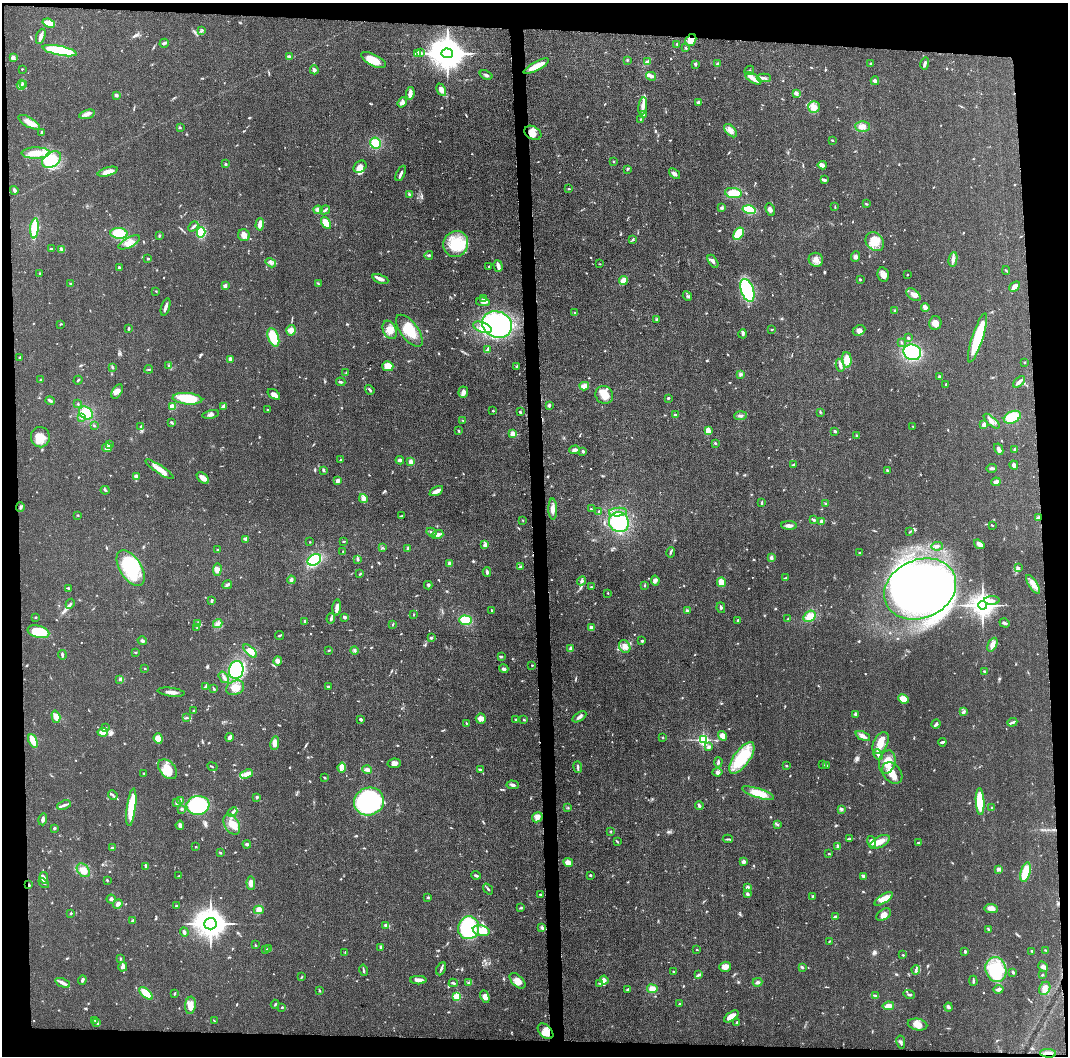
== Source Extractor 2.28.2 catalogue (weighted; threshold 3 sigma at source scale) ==
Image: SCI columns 6-4267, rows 18-4230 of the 4272 x 4250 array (HDU 1 of 3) = the unmasked area's bounding box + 8 px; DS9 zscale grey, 4 x 4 block average (1 PNG px = mean of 4 x 4 image px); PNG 1070 x 1058 px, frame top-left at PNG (2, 3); each listed source drawn as its Kron ellipse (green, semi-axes under 4 px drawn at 4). Shown black and unused: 9% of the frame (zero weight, under 3 of 5 exposures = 1% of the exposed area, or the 3 px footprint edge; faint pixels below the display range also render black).
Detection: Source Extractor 2.28.2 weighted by HDU 2 'WHT'. Background 0.0482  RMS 0.0054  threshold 0.0243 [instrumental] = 3 sigma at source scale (4.5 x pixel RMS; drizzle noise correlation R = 1.50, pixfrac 1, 0.05/0.05 arcsec/px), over >= 5 px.
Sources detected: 824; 1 too faint to see at this stretch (4 x 4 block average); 10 inside a brighter object's white glare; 1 cosmic-ray / hot-pixel residue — neither listed nor drawn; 12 coinciding with a brighter row at this scale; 51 inside a brighter listed object's ellipse — not listed separately; of the other 749, all 500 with FLUX_AUTO >= 2.13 (the completeness limit of this list) listed and drawn (249 fainter detections not listed), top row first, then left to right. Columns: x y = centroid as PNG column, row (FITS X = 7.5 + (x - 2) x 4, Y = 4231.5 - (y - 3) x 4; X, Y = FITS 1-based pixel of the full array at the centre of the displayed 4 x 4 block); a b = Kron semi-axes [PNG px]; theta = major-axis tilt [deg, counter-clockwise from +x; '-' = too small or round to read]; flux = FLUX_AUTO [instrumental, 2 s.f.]
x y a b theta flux
49 23 6 4 -20 47
202 31 4 2 - 3.9
41 36 8 2 70 21
691 40 6 5 - 32
164 43 5 3 - 5.7
677 44 3 2 - 2.7
686 48 3 2 - 3.9
60 51 17 4 -11 230
421 53 2 2 - 3.6
447 53 5 5 - 8800
417 54 2 2 - 3.3
289 56 4 2 - 4.9
13 57 4 3 - 6.1
373 60 13 5 -26 58
627 60 2 2 - 2.8
647 62 4 3 - 6.7
871 63 3 2 - 3
695 64 3 3 - 4.5
718 64 3 3 - 8.4
925 64 6 2 75 8.2
536 66 14 3 28 46
22 69 2 2 - 2.5
314 70 4 2 - 8.5
749 70 5 2 - 3.9
486 75 7 3 -21 6.5
651 76 5 3 - 7.7
753 78 9 4 -33 22
764 78 7 3 -1 8.3
875 81 4 3 - 8.2
24 84 3 2 - 2.7
21 85 5 2 - 5.8
441 90 6 4 -64 19
410 93 6 4 82 16
796 93 4 3 - 9.3
116 95 3 2 - 7.8
402 102 5 3 - 8.1
699 102 2 2 - 34
643 106 9 4 81 17
814 107 6 6 - 19
87 114 8 3 16 14
644 115 4 2 - 3.3
640 119 2 2 - 2.3
29 122 12 5 -29 26
180 127 3 2 - 2.5
862 127 7 5 -2 18
731 131 8 4 -48 18
42 132 3 2 - 3.5
533 133 9 6 -29 25
832 140 4 2 - 2.4
375 143 5 5 - 57
36 153 14 5 1 46
52 160 10 7 34 55
614 161 2 2 - 2.4
225 164 2 2 - 9.6
822 165 4 4 - 9.8
360 167 7 5 41 19
627 169 3 2 - 3.3
108 172 10 3 16 29
401 173 8 2 64 12
674 174 6 3 -38 14
825 180 4 3 - 4.8
569 189 2 2 - 2.9
14 190 4 3 - 6.4
733 193 8 5 -7 56
409 194 4 2 - 4.5
866 204 3 2 - 3.5
722 207 3 2 - 2.1
835 207 4 2 - 2.7
318 210 4 4 - 15
325 210 5 2 - 6.2
749 210 7 3 -15 110
770 210 7 3 -67 8.2
326 223 6 4 -59 39
260 224 6 3 88 20
193 226 5 2 - 6.9
34 228 10 2 85 240
201 232 5 4 - 99
119 233 8 5 -6 82
739 234 7 4 57 65
244 235 6 5 - 18
159 236 3 2 - 3.5
633 240 3 2 - 3.3
129 242 12 5 29 26
875 242 10 8 -50 36
456 244 13 12 - 110
52 249 3 2 - 3.8
61 249 4 2 - 5.1
429 255 4 2 - 4.1
855 256 5 4 - 8.5
148 258 2 2 - 4.6
953 259 7 3 81 14
816 260 7 7 - 21
713 261 7 2 -57 9.3
271 263 5 3 - 7.6
600 264 2 2 - 2.4
489 266 2 2 - 2.9
498 266 6 2 -73 21
119 268 3 2 - 6.6
1006 270 4 2 - 3.1
40 273 2 2 - 2.2
883 275 7 5 -78 17
907 275 2 2 - 2.9
380 279 8 3 -23 18
860 279 2 2 - 3.8
623 280 4 3 - 36
71 284 3 2 - 4.4
318 284 3 2 - 2.8
225 286 3 3 - 9.9
1015 286 6 3 43 20
747 290 12 6 -70 220
156 291 2 2 - 2.4
913 295 8 5 -40 21
687 296 5 2 - 3.9
484 298 3 2 - 3
483 302 7 3 -9 8.9
165 307 9 2 73 13
925 308 4 2 - 27
895 311 3 2 - 3.1
575 313 2 2 - 2.3
656 320 3 2 - 3.4
935 323 7 6 - 18
60 324 3 2 - 2.7
497 324 15 13 -26 500
482 327 10 5 -19 27
129 329 3 2 - 4.8
771 329 2 2 - 2.4
291 330 5 5 - 23
390 330 10 6 -66 27
409 331 19 8 -53 64
859 331 6 5 - 14
743 334 4 2 - 5.5
273 337 9 5 -70 74
908 338 3 2 - 6.1
977 338 25 5 72 140
901 342 3 2 - 2.9
488 350 3 2 - 9.5
912 352 9 7 -24 260
20 358 2 2 - 4.8
230 359 3 3 - 16
847 360 8 5 -85 44
1024 362 2 2 - 2.7
840 365 6 3 -76 11
168 366 3 2 - 3.2
388 366 5 5 - 37
517 366 3 2 - 3.1
113 367 3 2 - 3.9
149 369 4 2 - 3.2
346 373 4 2 - 3.6
741 374 4 3 - 5.2
940 377 3 3 - 6
41 380 3 2 - 3.2
78 380 4 2 - 3.6
341 382 5 2 - 4.6
1019 382 7 2 42 15
946 384 3 2 - 2.8
584 386 5 3 - 25
370 390 5 2 - 5.1
117 392 8 5 59 15
463 392 5 5 - 12
274 394 7 3 -35 18
604 395 9 8 - 38
668 398 2 2 - 4.5
187 399 15 5 -5 110
50 401 5 3 - 6
78 404 2 2 - 2.8
549 405 3 2 - 7.3
224 406 4 2 - 16
172 407 2 2 - 64
267 409 2 2 - 2.3
493 411 2 2 - 5.3
520 412 3 2 - 5.8
820 412 3 2 - 3.1
86 413 7 6 - 70
211 414 8 3 12 8.9
675 415 2 2 - 9
740 416 6 3 4 7.7
81 417 3 3 - 5.6
1012 417 9 5 24 89
463 420 2 2 - 2.6
992 421 10 3 -41 13
171 422 2 2 - 4.7
94 425 3 2 - 3
984 425 2 2 - 38
140 426 3 2 - 2.6
913 426 2 2 - 2.2
459 431 3 2 - 3.3
708 431 3 3 - 35
835 431 3 3 - 4.5
513 434 2 2 - 67
857 436 4 2 - 4.3
40 437 10 9 - 43
715 443 2 2 - 3.8
109 445 3 2 - 5
107 448 5 3 - 14
999 449 6 2 -62 13
574 450 5 4 - 8.7
1015 450 3 2 - 11
583 451 3 2 - 6.1
341 460 2 2 - 3
400 460 4 2 - 11
411 461 3 3 - 17
793 464 3 2 - 2.8
1014 465 5 3 - 7.8
992 468 5 2 - 7.1
159 469 17 3 -33 36
323 470 3 2 - 5.6
887 471 3 2 - 6.2
136 477 4 3 - 11
203 478 7 4 -43 18
338 481 4 3 - 9.7
996 482 5 3 - 12
105 490 4 2 - 3.7
436 491 7 2 29 23
363 499 5 4 - 14
762 503 4 2 - 3.9
825 504 3 2 - 3.1
20 507 5 2 - 5.4
553 509 10 4 -89 18
591 509 2 2 - 3.8
599 511 2 2 - 3.8
618 512 9 3 5 15
78 515 3 2 - 2.3
402 516 3 2 - 2.7
1038 517 3 2 - 4.3
523 520 2 2 - 2.2
814 520 2 2 - 4.8
822 521 4 2 - 5.4
619 522 10 9 - 200
789 525 8 3 -1 13
992 525 3 2 - 2.3
431 532 5 2 - 6.9
910 532 4 2 - 2.6
437 534 6 3 16 10
246 539 4 4 - 7.6
344 541 4 2 - 2.3
310 542 2 2 - 2.4
979 544 6 3 -36 18
485 545 2 2 - 2.6
937 546 5 2 - 6.2
383 548 3 2 - 3
408 548 3 2 - 3.9
218 550 4 2 - 5.8
343 552 2 2 - 2.6
671 552 5 2 - 5.5
859 552 2 2 - 2.3
771 557 4 3 - 7.3
357 559 4 3 - 4.3
314 560 7 5 29 140
449 564 3 3 - 8.6
520 567 3 2 - 5
131 568 20 10 -58 200
1019 568 3 3 - 5
217 569 6 4 86 15
487 572 5 2 - 6.8
360 574 3 2 - 3
785 578 3 2 - 3.9
291 580 4 3 - 5.5
655 580 5 3 - 7.5
582 581 5 3 - 6.5
721 582 5 3 - 28
1033 584 11 4 -57 22
227 585 5 2 - 8.7
428 585 4 2 - 4.8
644 586 3 2 - 2.8
591 587 2 2 - 2.7
68 588 2 2 - 3.1
920 589 37 29 24 1900
608 593 2 2 - 2.7
212 600 3 2 - 3.2
992 600 8 3 1 11
70 604 5 2 - 5.3
982 605 4 4 - 2600
337 608 8 3 83 14
721 608 5 2 - 4.8
492 610 3 2 - 3.5
687 610 4 3 - 4.5
413 615 2 2 - 2.2
810 616 6 5 - 38
35 617 3 2 - 2.2
344 617 3 2 - 8
331 618 5 2 - 6.9
788 619 4 2 - 3.8
466 620 6 4 -2 70
738 620 2 2 - 3.9
305 621 3 2 - 3.4
1004 623 5 2 - 7
198 624 3 3 - 5.4
218 624 5 4 - 11
393 624 3 2 - 2.7
197 628 3 2 - 4.1
591 628 3 3 - 19
38 632 11 6 -15 97
279 635 4 2 - 4.2
431 638 3 3 - 4.4
142 641 5 2 - 5.4
642 641 2 2 - 5.2
992 645 7 3 64 24
625 647 7 5 -61 20
571 649 4 3 - 13
329 650 3 2 - 3
354 650 4 2 - 4.1
250 651 8 4 -45 24
135 652 2 2 - 3.1
62 655 5 2 - 4.5
501 656 3 2 - 3.3
278 661 4 3 - 11
532 665 2 2 - 3.9
145 668 3 2 - 2.2
504 669 5 2 - 7.4
236 670 9 7 79 590
984 671 3 2 - 3.2
224 677 6 2 -54 7.4
119 679 2 2 - 2.2
205 687 3 2 - 3.2
328 687 2 2 - 7.9
235 688 9 7 23 32
214 689 4 2 - 4
171 692 13 3 -7 20
904 699 5 4 - 53
193 711 2 2 - 2.8
964 711 3 2 - 3.5
855 714 4 2 - 5.4
56 717 6 3 -74 20
579 717 8 3 31 10
187 718 4 2 - 4.3
361 719 3 2 - 5.2
481 719 5 5 - 17
516 720 3 2 - 4.8
524 720 3 2 - 3.3
1012 722 5 2 - 6.1
466 723 2 2 - 2.4
936 724 5 3 - 5.4
105 728 3 2 - 2.8
103 732 5 4 - 43
723 736 5 4 - 24
863 736 8 4 -26 13
230 737 4 3 - 13
663 737 2 2 - 2.5
158 738 5 4 - 31
703 740 3 3 - 280
33 741 7 2 -66 66
942 742 4 2 - 5.7
275 743 7 4 81 16
881 743 12 7 64 43
709 747 3 3 - 7.9
878 755 6 2 -63 8.6
742 758 18 8 54 140
718 762 5 2 - 6
887 762 12 8 78 46
394 763 7 4 9 12
823 764 2 2 - 2.2
826 765 3 2 - 3.9
786 766 2 2 - 3
212 767 5 2 - 2.8
342 767 5 4 - 14
578 767 6 2 -81 6.6
168 769 11 7 -48 58
367 770 5 2 - 16
480 770 3 3 - 5.7
717 772 5 3 - 8.5
144 773 3 2 - 2.4
892 773 12 9 -51 43
246 774 7 3 20 23
324 777 3 2 - 2.8
513 785 6 3 -2 8
758 793 17 4 -17 57
113 795 5 2 - 5.5
257 797 3 2 - 6.8
181 801 4 3 - 5.8
369 801 15 13 21 540
980 802 13 4 -87 130
176 803 3 3 - 5.1
64 805 7 3 20 9.7
198 805 11 9 7 270
699 806 4 2 - 5.5
131 807 19 4 83 110
568 808 2 2 - 2.3
992 808 2 2 - 2.2
182 809 3 2 - 5.2
841 809 3 3 - 4.1
232 812 5 2 - 7.8
537 817 5 5 - 13
43 819 6 3 75 8.9
232 824 11 7 -61 39
180 825 4 3 - 9.5
777 825 3 2 - 2.9
54 828 2 2 - 6.1
611 831 2 2 - 2.2
728 839 5 2 - 3.8
849 839 2 2 - 2.4
617 841 3 2 - 3
872 842 6 3 -69 20
880 842 11 5 28 29
918 842 3 2 - 2.5
247 844 4 3 - 6.2
837 846 4 2 - 4.7
196 847 2 2 - 3.2
113 848 2 2 - 3
220 853 3 2 - 3.8
829 854 3 2 - 2.1
744 861 3 3 - 10
568 863 5 3 - 24
146 866 4 3 - 8.3
998 869 4 3 - 8.6
83 870 7 5 -48 22
1026 872 10 5 75 73
476 875 4 2 - 7.5
590 875 3 2 - 3.1
178 876 3 2 - 2.4
863 876 3 3 - 6.2
44 878 6 3 -79 9.8
107 880 2 2 - 2.9
44 883 6 2 -41 4.3
251 883 7 4 -86 19
28 885 2 2 - 5.1
747 887 4 3 - 5.8
488 889 6 2 -51 5
540 894 3 2 - 3.2
747 894 3 3 - 5.4
813 896 3 2 - 3
428 897 3 2 - 3.7
111 899 4 4 - 9.4
883 899 10 4 33 37
118 904 5 3 - 12
176 906 2 2 - 3.8
521 907 3 2 - 2.9
991 908 7 4 -7 21
259 910 5 4 - 11
71 913 2 2 - 4
884 915 8 5 31 19
835 916 4 3 - 4.4
133 920 3 2 - 3.1
210 924 6 6 - 3500
386 925 4 3 - 9.7
469 928 11 10 - 400
542 928 3 3 - 7.2
989 929 2 2 - 2.5
481 931 8 5 -13 41
184 932 5 2 - 7.8
829 941 3 2 - 2.5
255 945 3 2 - 2.4
381 948 2 2 - 2.4
268 949 3 2 - 3.8
265 950 2 2 - 2.3
697 950 2 2 - 2.5
1045 950 3 2 - 2.4
965 951 3 2 - 3.9
1032 951 3 2 - 4.5
345 952 4 2 - 2.3
903 955 2 2 - 2.2
120 959 3 2 - 3.5
123 967 5 4 - 11
725 967 6 5 - 19
802 967 3 2 - 5.4
1043 967 5 4 - 9.1
441 969 7 2 66 6
363 970 6 2 -77 4.5
916 970 5 2 - 3.9
996 970 13 10 -72 170
673 972 3 2 - 3.3
1013 972 3 2 - 5.2
698 975 4 3 - 5.3
1042 975 3 2 - 3
301 977 2 2 - 2.2
82 980 5 2 - 5.5
418 980 8 3 0 14
604 980 4 3 - 15
518 981 10 5 -44 26
973 981 5 2 - 4.7
758 982 5 3 - 7.7
63 983 8 3 -22 13
453 983 4 2 - 4.7
469 983 3 2 - 4.3
600 983 3 2 - 3.3
1045 988 7 5 62 18
628 989 3 2 - 3.7
652 989 5 4 - 24
999 989 5 3 - 9.2
319 990 2 2 - 2.4
146 993 8 3 -44 78
174 994 3 2 - 3
909 994 6 2 -15 4.7
876 996 3 2 - 2.5
457 997 2 2 - 83
485 997 6 4 -66 20
275 1004 4 2 - 2.9
679 1004 2 2 - 2.7
190 1005 9 5 84 22
888 1006 6 3 9 23
282 1007 3 2 - 2.8
948 1007 4 3 - 6.6
731 1016 8 4 35 26
95 1020 4 2 - 3.2
214 1021 3 2 - 2.2
737 1022 4 2 - 3.2
97 1023 2 2 - 3.8
917 1024 10 6 -11 27
545 1031 9 6 -46 25
901 1042 7 3 -80 6.7
1048 1053 8 2 -4 12
Overlapping masked pixels (flux is a lower limit): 3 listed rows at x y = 691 40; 28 885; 1048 1053
Diffuse or blended objects may show on this block-average render without a row.